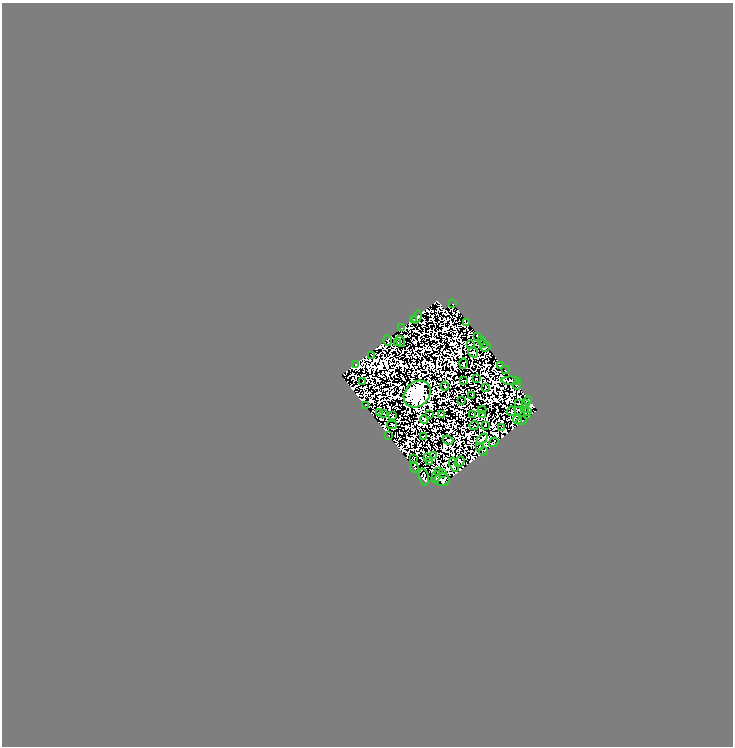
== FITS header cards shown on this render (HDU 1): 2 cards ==
NAXIS1  =                  731
NAXIS2  =                  744

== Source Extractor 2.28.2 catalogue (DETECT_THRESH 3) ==
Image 731 x 744 px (HDU 1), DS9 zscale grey, 1 PNG px = 1 image px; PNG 735 x 748 px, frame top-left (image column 1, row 744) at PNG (2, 3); each listed source drawn as its Kron ellipse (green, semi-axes under 4 px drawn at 4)
Background 0.155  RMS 2.2e-05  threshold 6.62e-05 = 3 sigma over >= 5 px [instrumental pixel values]
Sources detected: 208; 136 with non-positive FLUX_AUTO (blend fragments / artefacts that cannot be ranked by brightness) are neither listed nor drawn; the other 72 listed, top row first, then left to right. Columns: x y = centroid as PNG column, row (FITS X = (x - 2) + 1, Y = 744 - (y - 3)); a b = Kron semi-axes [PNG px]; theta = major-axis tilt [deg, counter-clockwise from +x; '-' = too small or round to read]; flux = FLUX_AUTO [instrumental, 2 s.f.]
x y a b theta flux
453 304 2 2 - 0.93
417 317 7 3 71 3.7
413 319 4 2 - 2.3
467 322 3 2 - 1.9
402 328 3 2 - 1.5
478 336 3 2 - 2.4
481 340 2 2 - 0.54
387 341 5 2 - 1.2
400 341 6 2 -71 2
397 343 2 2 - 2.5
484 343 2 2 - 0.88
470 344 4 2 - 0.64
486 347 5 2 - 5.6
473 352 5 4 - 2
372 355 3 2 - 1.9
463 363 5 3 - 1.4
355 364 3 2 - 0.87
500 366 4 2 - 0.8
506 370 2 2 - 1.5
476 379 2 2 - 1.3
463 380 3 2 - 0.31
511 381 9 3 -2 3.3
363 382 3 2 - 0.25
517 385 4 2 - 3.1
445 386 4 2 - 1.4
485 387 3 3 - 1.3
417 394 15 12 45 1800
472 395 3 2 - 0.21
461 400 3 2 - 1.3
528 400 4 4 - 3.5
519 403 3 2 - 0.27
525 403 4 2 - 3.1
365 405 2 2 - 1.2
524 409 3 2 - 1.7
482 410 4 2 - 0.95
518 410 4 3 - 2.3
511 411 4 2 - 0.29
528 411 3 2 - 1.7
379 412 4 2 - 2.3
384 414 4 2 - 0.94
430 414 3 2 - 0.16
472 414 2 2 - 0.27
441 415 2 2 - 0.55
483 415 3 2 - 2.6
393 416 3 2 - 0.57
528 416 3 2 - 1.9
424 419 4 3 - 0.21
517 420 4 2 - 4.2
521 421 5 4 - 2.5
392 425 5 2 - 1.2
486 425 3 2 - 0.28
474 426 4 3 - 0.25
501 428 3 2 - 0.15
388 436 2 2 - 0.46
423 436 4 2 - 0.49
482 439 6 3 44 19
448 440 5 3 - 4.7
494 442 5 3 - 1.7
480 447 2 2 - 2.4
483 451 4 3 - 0.84
433 456 4 2 - 1.5
428 457 3 2 - 1.3
414 458 3 2 - 2.1
430 462 3 2 - 0.6
459 462 6 4 50 1.4
454 465 7 4 -70 0.22
414 468 5 3 - 1.6
438 472 3 2 - 0.95
443 473 3 2 - 0.65
424 477 8 4 -78 2.7
436 477 6 3 69 0.092
442 480 7 6 - 8
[136 non-positive-flux detections neither listed nor drawn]